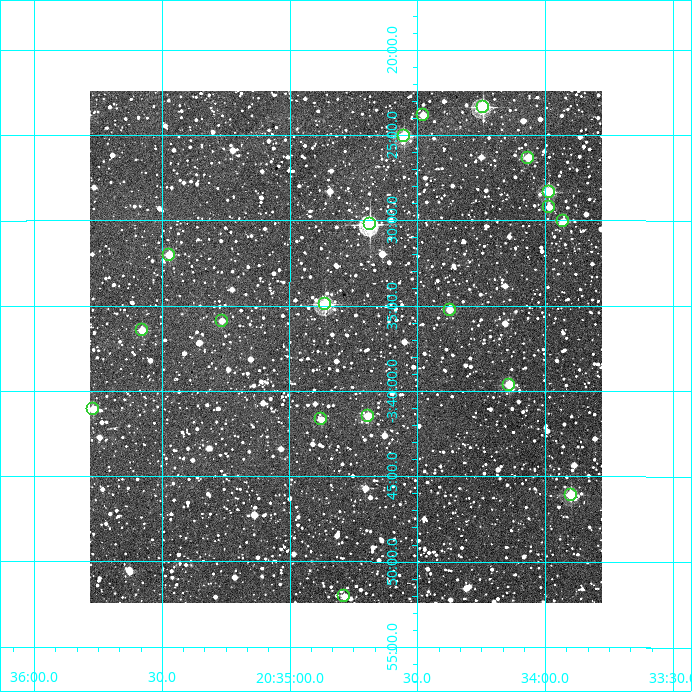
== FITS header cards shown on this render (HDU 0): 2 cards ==
NAXIS1  =                  512
NAXIS2  =                  512

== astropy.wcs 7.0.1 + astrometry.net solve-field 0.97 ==
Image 512 x 512 px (HDU 0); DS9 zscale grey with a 90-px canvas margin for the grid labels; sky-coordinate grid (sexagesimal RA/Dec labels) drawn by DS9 from the SOLVED WCS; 19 Tycho-2 reference stars matched to detected sources circled (green)
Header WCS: RA---TAN/DEC--TAN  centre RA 20:34:47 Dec -03:37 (308.69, -3.62 deg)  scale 3.52 arcsec/px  FOV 30.0' x 30.0'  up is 0 deg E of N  parity normal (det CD < 0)
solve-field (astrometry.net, Tycho-2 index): VERIFIED the header's WCS against the Tycho-2 star catalogue (19 matches, 0 conflicts) and refined it, rather than solving blind
Solved WCS: RA---TAN-SIP/DEC--TAN-SIP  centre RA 20:34:47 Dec -03:37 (308.70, -3.62 deg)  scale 3.52 arcsec/px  FOV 30.0' x 30.0'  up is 0 deg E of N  parity normal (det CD < 0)
The solver's refit moves the header's centre by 1.2 arcsec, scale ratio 0.9999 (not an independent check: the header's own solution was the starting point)
Tycho-2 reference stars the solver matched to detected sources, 19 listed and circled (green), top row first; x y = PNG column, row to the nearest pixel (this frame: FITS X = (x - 90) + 1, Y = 512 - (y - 91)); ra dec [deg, ICRS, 3 dp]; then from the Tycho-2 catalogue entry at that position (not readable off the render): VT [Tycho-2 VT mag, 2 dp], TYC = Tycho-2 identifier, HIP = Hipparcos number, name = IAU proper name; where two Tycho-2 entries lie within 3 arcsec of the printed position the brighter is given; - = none
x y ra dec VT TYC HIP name
483 107 308.561 -3.389 9.22 5180-1019-1 - -
423 115 308.620 -3.397 11.60 5180-1636-1 - -
404 136 308.638 -3.418 9.79 5180-1487-1 - -
528 158 308.517 -3.439 10.98 5180-1471-1 - -
549 192 308.496 -3.472 10.10 5180-1614-1 - -
549 207 308.496 -3.487 10.97 5180-1512-1 - -
563 221 308.482 -3.501 11.20 5180-847-1 - -
370 224 308.671 -3.504 8.91 5180-1099-1 - -
169 255 308.868 -3.534 10.75 5180-1950-1 - -
325 304 308.715 -3.582 9.29 5180-1580-1 - -
450 310 308.593 -3.587 10.93 5180-1491-1 - -
222 321 308.816 -3.598 11.58 5180-1395-1 - -
142 330 308.894 -3.607 11.21 5180-1932-1 - -
509 385 308.535 -3.660 10.67 5180-2001-1 - -
93 409 308.942 -3.685 11.11 5180-1815-1 - -
368 416 308.673 -3.691 10.58 5180-929-1 - -
321 419 308.719 -3.695 11.44 5180-863-1 - -
571 495 308.475 -3.768 9.85 5184-536-1 - -
344 596 308.696 -3.867 11.75 5184-742-1 - -